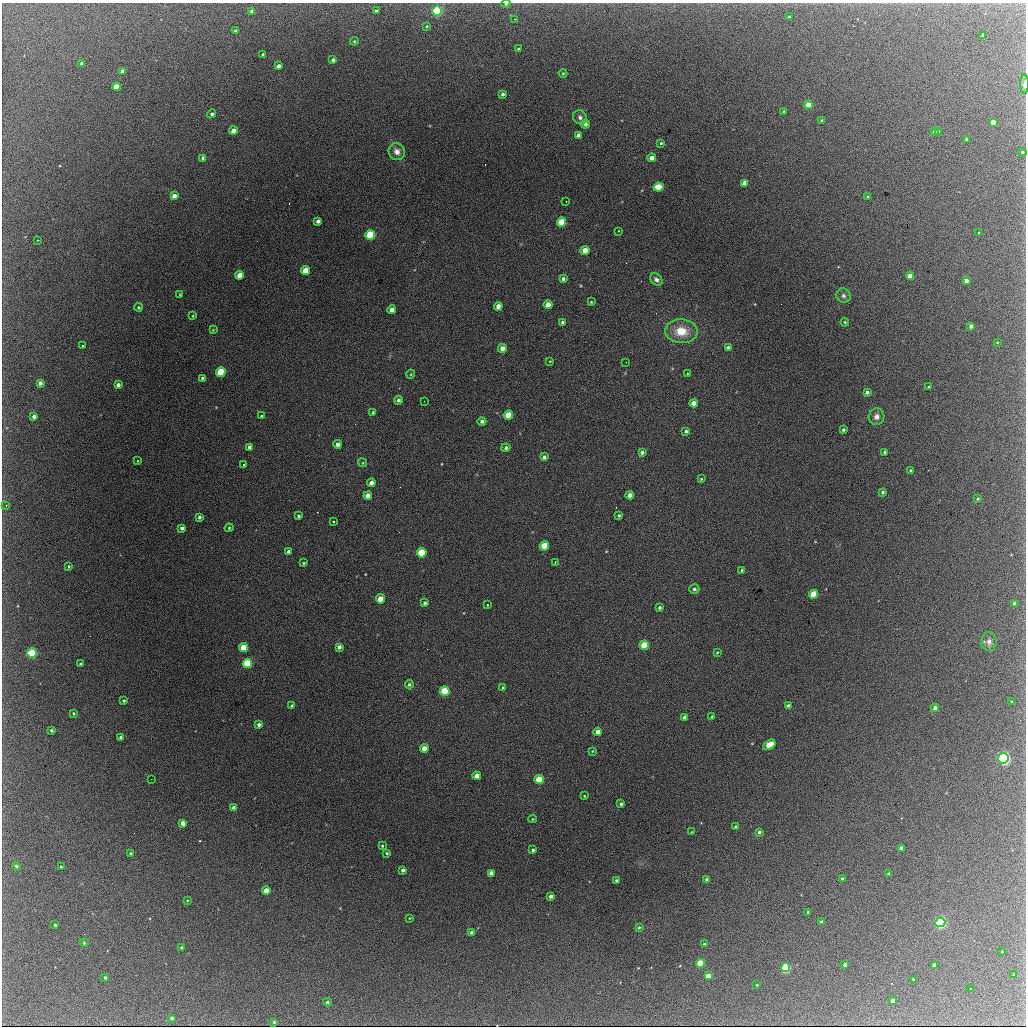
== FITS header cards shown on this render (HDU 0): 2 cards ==
NAXIS1  =                 1024 / length of data axis 1
NAXIS2  =                 1024 / length of data axis 2

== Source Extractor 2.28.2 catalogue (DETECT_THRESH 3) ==
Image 1024 x 1024 px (HDU 0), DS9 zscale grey, 1 PNG px = 1 image px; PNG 1028 x 1028 px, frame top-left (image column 1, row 1024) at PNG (2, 3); each listed source drawn as its Kron ellipse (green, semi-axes under 4 px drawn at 4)
Background 2040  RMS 33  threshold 98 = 3 sigma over >= 5 px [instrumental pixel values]
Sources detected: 209; all 209 listed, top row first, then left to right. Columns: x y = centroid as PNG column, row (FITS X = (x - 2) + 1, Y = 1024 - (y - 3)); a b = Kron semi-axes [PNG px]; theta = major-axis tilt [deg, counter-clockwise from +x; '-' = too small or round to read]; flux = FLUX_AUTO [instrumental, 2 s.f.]
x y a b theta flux
506 4 5 4 - 3800
252 11 4 4 - 8000
376 11 4 3 - 5100
437 11 5 4 - 340000
789 17 3 3 - 2300
514 19 3 2 - 6100
427 26 3 3 - 1900
235 31 3 3 - 6100
983 35 3 3 - 5000
354 41 4 4 - 2500
518 49 3 3 - 4400
263 54 3 3 - 4800
333 60 4 3 - 7500
81 63 3 3 - 5000
279 66 4 4 - 11000
122 71 4 3 - 8900
563 73 4 3 - 1800
1024 84 9 4 89 7400
116 87 4 4 - 49000
502 94 3 3 - 5500
809 105 4 4 - 39000
784 111 3 3 - 1900
212 114 4 4 - 4500
580 117 7 6 - 6500
821 120 3 3 - 1800
993 122 4 4 - 30000
585 124 4 4 - 6800
233 131 4 4 - 20000
938 131 4 4 - 4900
935 132 4 3 - 7500
578 135 4 3 - 8700
966 139 3 3 - 4400
661 143 3 3 - 13000
397 152 8 8 - 14000
1022 152 4 4 - 2000
203 158 4 4 - 7200
652 158 4 4 - 15000
745 183 4 4 - 21000
659 187 5 4 - 72000
174 196 4 3 - 13000
868 196 4 2 - 1600
566 201 2 2 - 1100
318 221 4 3 - 6900
562 222 5 4 - 100000
618 231 3 2 - 2400
978 232 2 2 - 1800
370 235 5 4 - 200000
38 240 2 2 - 1400
585 250 4 4 - 38000
306 271 4 4 - 61000
239 275 4 4 - 22000
910 276 4 4 - 24000
563 279 4 4 - 5200
656 279 7 5 -44 7000
966 281 4 3 - 10000
180 295 3 3 - 1700
843 296 7 6 - 6400
591 302 3 3 - 2100
548 305 4 4 - 23000
498 306 4 4 - 16000
138 307 4 4 - 3200
392 310 4 4 - 15000
193 316 4 2 - 1700
562 322 3 3 - 3700
845 322 4 3 - 2300
971 326 4 4 - 7600
213 330 4 2 - 1500
681 331 16 12 -4 46000
997 342 4 3 - 1900
82 346 3 2 - 2600
502 348 4 4 - 15000
728 348 4 4 - 8200
550 361 3 2 - 1400
626 362 2 2 - 1200
221 372 5 4 - 120000
687 373 3 3 - 1700
411 374 4 3 - 1800
202 378 3 3 - 2700
40 383 4 4 - 8000
118 385 4 4 - 7900
929 387 3 3 - 2600
867 392 3 3 - 6000
398 400 4 4 - 5500
424 401 2 2 - 1000
694 403 4 4 - 16000
373 412 4 3 - 2400
508 415 5 4 - 44000
34 416 4 3 - 7600
261 416 3 3 - 4700
877 417 8 7 - 11000
482 421 4 4 - 5300
843 430 3 3 - 4000
686 431 4 3 - 3600
337 444 4 4 - 8900
249 447 3 3 - 4600
506 448 4 4 - 4200
642 452 4 3 - 5700
885 452 3 3 - 2900
544 457 4 3 - 4300
138 461 4 2 - 1400
363 463 4 3 - 1900
243 465 3 3 - 5400
910 470 4 3 - 2100
701 479 4 3 - 2100
371 483 4 4 - 13000
883 492 3 3 - 4200
630 495 4 4 - 12000
368 496 4 4 - 19000
978 499 3 2 - 2100
6 505 3 2 - 5100
619 515 4 3 - 2900
298 516 3 3 - 3600
199 517 3 3 - 4300
333 521 3 3 - 9800
182 528 4 4 - 7400
229 528 4 3 - 2300
544 546 5 4 - 84000
289 552 4 4 - 8300
422 553 5 4 - 120000
555 562 3 2 - 3100
304 563 4 3 - 2200
69 566 4 3 - 2500
742 570 3 3 - 3900
694 589 5 4 - 4600
813 594 4 4 - 81000
380 599 4 4 - 29000
425 603 3 3 - 4000
1015 604 4 4 - 15000
487 605 3 2 - 2000
659 607 4 3 - 4200
989 642 9 7 -84 9900
644 645 4 4 - 64000
339 647 4 4 - 7300
244 648 4 4 - 60000
717 652 4 2 - 1600
32 653 5 4 - 180000
247 663 5 4 - 150000
81 664 3 3 - 3900
409 685 5 4 - 3700
503 688 4 4 - 3100
445 691 5 5 - 130000
124 701 3 3 - 2800
1012 702 3 3 - 2900
292 705 3 3 - 2600
788 706 4 4 - 9700
935 708 4 4 - 11000
73 713 3 2 - 2200
685 717 4 4 - 10000
712 717 4 3 - 3100
259 725 3 3 - 5600
51 730 3 3 - 3600
598 732 4 4 - 14000
121 738 3 3 - 6400
769 745 6 4 32 62000
424 748 4 4 - 23000
592 751 3 3 - 1700
1003 758 5 5 - 600000
477 776 4 4 - 20000
151 779 2 2 - 3100
539 779 4 4 - 78000
584 796 3 2 - 1600
621 804 4 3 - 3300
234 808 4 4 - 13000
532 819 4 3 - 1700
183 823 4 4 - 19000
735 827 4 3 - 3400
692 832 4 2 - 1300
759 832 3 3 - 4000
382 846 3 3 - 2200
901 848 4 4 - 11000
533 850 3 3 - 3800
131 853 4 3 - 2800
387 853 3 3 - 2900
16 866 4 4 - 4200
61 867 3 3 - 2700
403 870 4 3 - 7300
491 873 4 4 - 11000
889 874 3 3 - 5500
842 879 3 3 - 2900
616 880 3 3 - 3300
707 880 4 3 - 7500
266 890 4 4 - 26000
551 896 4 3 - 7300
187 901 4 2 - 1400
808 912 3 3 - 3100
410 918 3 2 - 1600
822 922 4 3 - 11000
940 922 5 5 - 420000
55 925 3 3 - 3300
639 927 3 3 - 2500
472 933 4 4 - 14000
84 943 4 4 - 2300
704 944 4 3 - 2600
181 947 3 2 - 1900
1002 952 3 2 - 1400
700 963 4 4 - 100000
845 965 4 3 - 7400
934 965 4 3 - 9300
785 968 5 4 - 220000
1014 975 4 3 - 6000
708 976 4 4 - 22000
105 978 3 3 - 5100
913 979 3 2 - 6000
757 985 3 2 - 1800
970 988 2 2 - 1200
893 1001 4 3 - 12000
327 1002 4 3 - 3800
172 1018 4 3 - 6700
274 1022 3 3 - 2400
At the frame edge (FLAGS 8, measured only in part): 2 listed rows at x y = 506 4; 1024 84